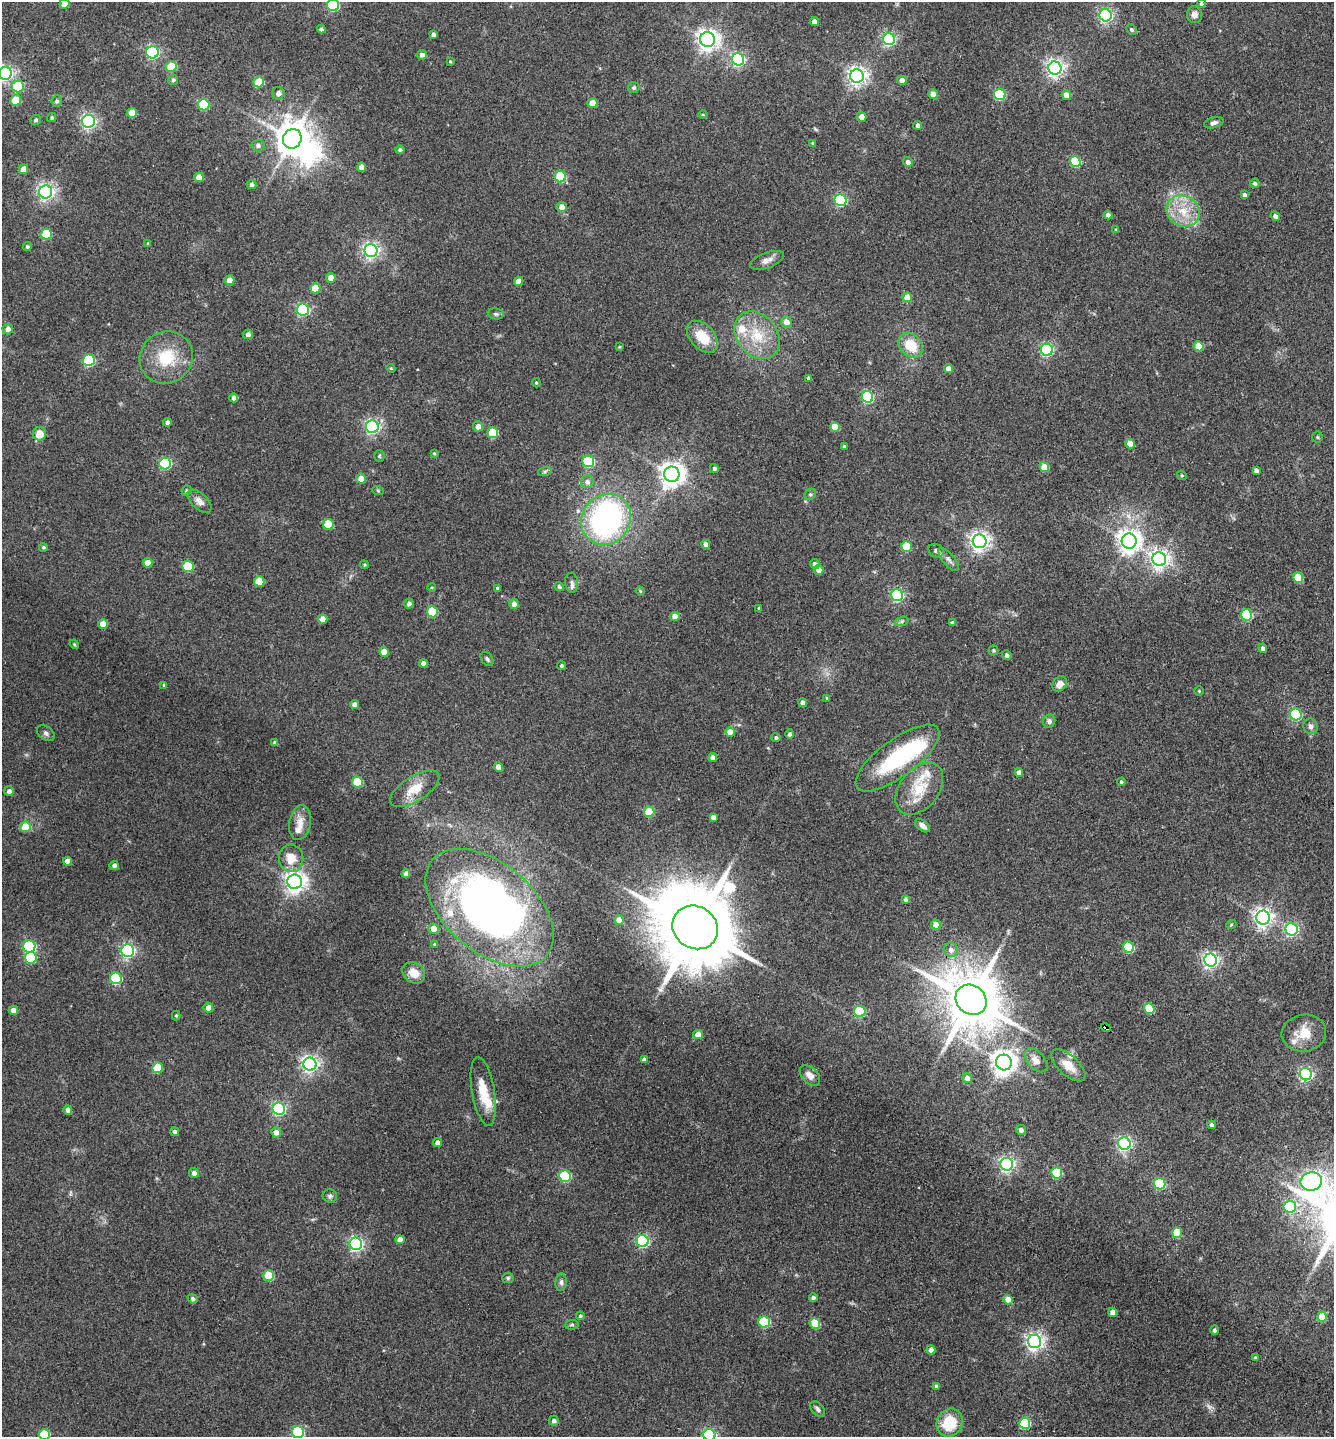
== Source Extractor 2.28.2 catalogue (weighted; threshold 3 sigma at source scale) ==
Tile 6 of 4 x 4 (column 2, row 2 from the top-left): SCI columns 1478-2809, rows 2875-4309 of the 5756 x 5746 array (HDU 1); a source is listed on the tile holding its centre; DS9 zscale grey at full resolution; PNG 1336 x 1439 px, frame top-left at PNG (2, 2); each listed source drawn as its Kron ellipse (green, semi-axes under 4 px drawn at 4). Shown black and unused: <1% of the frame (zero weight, under 3 of 4 exposures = <1% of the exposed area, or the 3 px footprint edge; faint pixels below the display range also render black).
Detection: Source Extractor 2.28.2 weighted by HDU 2 'WHT'; one run over the whole footprint, this tile lists its part. Background 0.1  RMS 0.0084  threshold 0.0378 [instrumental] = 3 sigma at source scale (4.5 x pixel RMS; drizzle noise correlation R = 1.50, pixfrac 1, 0.05/0.05 arcsec/px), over >= 5 px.
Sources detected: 282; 1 too faint to see at this stretch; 4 inside a brighter object's white glare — neither listed nor drawn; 8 inside a brighter listed object's ellipse — not listed separately; the other 269 listed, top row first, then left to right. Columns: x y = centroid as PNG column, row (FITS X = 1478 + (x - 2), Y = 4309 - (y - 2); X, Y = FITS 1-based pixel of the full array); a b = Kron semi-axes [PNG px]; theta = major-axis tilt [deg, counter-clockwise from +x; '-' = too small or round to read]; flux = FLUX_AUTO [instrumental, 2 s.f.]
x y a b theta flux
64 4 5 4 - 9.6
1201 4 4 4 - 1.9
333 5 6 6 - 82
1106 15 6 6 - 190
1194 15 8 7 - 4.2
814 22 4 4 - 5.9
321 29 4 4 - 2
1132 29 5 4 - 1.5
433 35 4 4 - 2.7
889 39 6 6 - 140
707 40 7 7 - 560
152 52 6 6 - 140
422 55 5 4 - 3.2
738 59 6 6 - 140
450 61 4 3 - 0.93
171 67 5 5 - 25
1055 68 6 6 - 360
5 73 6 6 - 230
857 76 7 6 - 410
173 80 5 5 - 1.6
902 80 5 4 - 5.2
259 82 5 5 - 25
18 86 6 6 - 41
634 88 6 5 - 1.6
278 93 6 6 - 3.6
933 94 5 4 - 8
1000 94 6 5 - 68
1066 95 5 4 - 8.9
16 100 5 5 - 22
57 101 5 5 - 2
592 103 5 5 - 11
204 105 6 5 - 54
132 113 5 5 - 15
703 114 5 3 - 0.72
862 117 5 5 - 5.8
52 118 4 4 - 1.3
36 120 5 5 - 1.5
88 121 6 6 - 230
1214 123 10 5 16 2.9
918 125 4 4 - 2.8
292 139 10 9 - 1600
813 143 4 4 - 1.4
258 145 6 6 - 2.6
400 150 4 4 - 1.8
908 162 5 5 - 3.2
1075 162 5 5 - 54
362 167 5 4 - 5.8
24 169 5 4 - 7.6
199 177 5 5 - 8.6
560 177 6 5 - 43
1255 183 5 5 - 1.7
252 185 5 4 - 2.4
46 192 6 6 - 290
1244 195 3 3 - 2.3
840 200 6 6 - 110
561 207 5 5 - 5
1183 211 17 15 -33 20
1108 215 4 4 - 3.9
1275 216 5 4 - 2.8
1116 230 4 3 - 1.8
46 234 5 5 - 34
148 244 4 4 - 1.3
27 247 4 4 - 1.4
371 251 6 6 - 290
767 260 18 7 19 5.5
331 278 5 4 - 6.3
230 280 5 5 - 6.6
518 281 4 4 - 5.9
315 288 5 5 - 18
907 297 5 4 - 11
303 309 6 6 - 130
496 314 8 5 -10 1.9
786 322 5 5 - 6.4
8 329 5 5 - 3.4
248 334 5 5 - 3.3
757 335 26 20 -51 30
702 337 19 12 -47 21
911 345 13 10 -47 20
1199 346 5 5 - 20
619 347 3 3 - 0.84
1047 350 6 6 - 130
166 357 27 25 37 34
89 360 6 6 - 79
391 368 4 4 - 0.87
948 369 4 4 - 6
809 378 4 3 - 2.1
536 383 4 3 - 0.94
867 397 6 5 - 97
234 398 4 4 - 3.6
167 422 4 4 - 2.9
478 426 5 5 - 5
372 427 6 6 - 220
835 427 5 4 - 16
493 433 5 5 - 35
39 434 6 6 - 12
1317 437 5 5 - 1.2
1130 444 5 4 - 12
844 447 3 3 - 1.6
434 453 4 3 - 0.86
379 456 5 5 - 1.3
588 461 6 6 - 73
165 463 6 6 - 89
1044 467 5 4 - 15
714 469 4 4 - 2.2
1256 470 4 4 - 3.3
545 471 7 4 19 1.6
672 474 8 7 - 770
1182 475 5 4 - 1.1
361 478 5 5 - 8.3
587 482 6 6 - 3.3
186 491 5 5 - 1.5
378 491 6 4 -20 1
810 494 6 5 - 1.6
199 501 15 8 -42 5.3
606 519 26 24 53 210
328 524 5 5 - 28
980 541 7 6 - 440
1129 541 7 7 - 640
706 544 4 4 - 4
907 546 5 5 - 30
43 547 4 4 - 1.5
936 551 8 6 -30 2.2
948 559 14 6 -50 3.9
1159 559 7 6 - 420
148 563 5 5 - 10
815 564 5 4 - 3.5
364 565 4 3 - 1
188 566 5 5 - 47
819 570 5 4 - 5.4
1298 577 5 5 - 24
259 581 5 5 - 24
572 583 10 6 -83 3.1
432 587 4 3 - 0.84
559 587 4 4 - 1.9
497 588 4 4 - 1.4
640 591 5 3 - 0.84
897 595 6 6 - 120
409 604 5 5 - 2.7
514 604 5 4 - 4.5
759 608 4 3 - 0.88
432 612 5 5 - 35
1247 615 6 5 - 66
675 616 5 4 - 8.5
323 619 4 4 - 8.2
902 621 7 4 19 1.7
953 623 4 4 - 2.6
103 624 5 5 - 13
74 644 5 4 - 0.86
1263 648 4 4 - 2.4
993 650 5 5 - 1.2
384 652 5 4 - 11
1007 655 5 4 - 2.6
487 659 8 5 -53 2
423 663 4 4 - 4.1
562 666 4 4 - 1.7
1060 684 8 6 50 5.9
164 685 4 4 - 1.2
1199 691 4 4 - 0.95
827 698 4 4 - 1.2
803 703 5 4 - 3.9
355 705 4 4 - 3.9
1296 714 6 6 - 98
1049 721 7 6 - 2.6
1311 726 8 7 - 3.3
730 732 5 4 - 7.7
46 733 10 6 -34 2.6
790 734 4 4 - 2.4
776 738 4 4 - 1.7
275 743 4 4 - 2.9
713 757 4 4 - 3.6
897 758 50 18 36 76
498 767 5 4 - 7.3
1019 773 4 4 - 5
357 782 5 5 - 40
1121 782 4 4 - 1.4
415 789 28 12 32 17
919 789 29 19 52 29
9 791 5 4 - 3.1
649 812 5 5 - 30
713 817 4 4 - 4.1
300 823 17 11 80 8.7
922 825 9 5 -39 4.3
25 827 5 5 - 19
291 858 14 12 -80 13
67 861 4 4 - 7.9
114 865 4 4 - 2.6
406 874 4 4 - 3.8
295 882 7 7 - 540
906 899 4 4 - 2.6
490 908 75 44 -40 450
1263 918 7 6 - 430
619 920 5 4 - 7.8
936 924 5 4 - 7.8
1231 925 5 3 - 0.91
695 927 24 21 -34 14000
434 929 5 5 - 8.4
1292 929 6 6 - 130
435 944 3 3 - 1.2
29 947 6 6 - 110
1129 947 6 5 - 53
951 950 7 7 - 4.7
128 951 6 6 - 180
31 958 6 6 - 45
1210 960 6 6 - 290
414 973 12 9 -40 10
116 978 6 6 - 68
971 1000 16 14 -40 5700
208 1008 5 5 - 6.3
1149 1008 5 5 - 33
13 1010 5 4 - 4.4
860 1011 6 5 - 61
176 1015 5 4 - 1.2
1106 1028 5 3 - 24
1304 1033 22 18 10 17
698 1035 5 4 - 8.7
644 1060 4 4 - 3
1036 1060 14 8 -48 7.2
1004 1062 8 7 - 740
310 1064 6 6 - 330
1068 1065 21 10 -42 11
157 1068 5 5 - 27
1306 1074 6 6 - 180
810 1075 12 7 -46 6.2
967 1078 5 5 - 4.4
483 1091 35 11 -80 21
279 1109 6 6 - 160
68 1110 4 4 - 3.5
1212 1125 4 4 - 3
1021 1130 5 5 - 3.2
174 1132 4 4 - 1.9
276 1132 5 5 - 5
438 1143 4 4 - 4.6
1124 1144 6 6 - 210
1007 1164 6 6 - 230
194 1173 5 4 - 3.5
1057 1173 5 5 - 50
565 1176 6 5 - 76
1311 1182 11 9 12 350
1160 1184 6 5 - 70
330 1196 7 6 - 2.1
1290 1207 6 6 - 53
1177 1233 5 5 - 29
400 1240 4 4 - 6.8
643 1241 6 6 - 140
356 1244 6 6 - 200
269 1276 5 5 - 34
508 1278 6 5 - 1.4
561 1282 9 5 84 2.6
813 1298 4 4 - 2.3
193 1299 5 4 - 1.9
1008 1300 5 4 - 8.8
1113 1312 4 4 - 8
580 1316 4 4 - 1.4
1322 1317 5 5 - 18
764 1322 6 5 - 66
815 1323 5 5 - 36
572 1325 7 4 7 1.3
1214 1330 5 4 - 2.2
1034 1341 7 6 - 350
931 1350 4 4 - 5.2
1255 1358 4 4 - 1.6
936 1386 4 4 - 2.4
818 1409 9 5 -47 2.5
554 1421 5 5 - 2.7
950 1423 14 13 - 28
1025 1423 5 5 - 61
298 1432 6 6 - 90
44 1434 5 5 - 43
709 1435 6 6 - 140
Overlapping masked pixels (flux is a lower limit): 2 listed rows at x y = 971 1000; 1106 1028
Isophote crosses this tile's border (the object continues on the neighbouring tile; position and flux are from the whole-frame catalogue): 6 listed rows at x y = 64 4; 333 5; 5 73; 298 1432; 44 1434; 709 1435